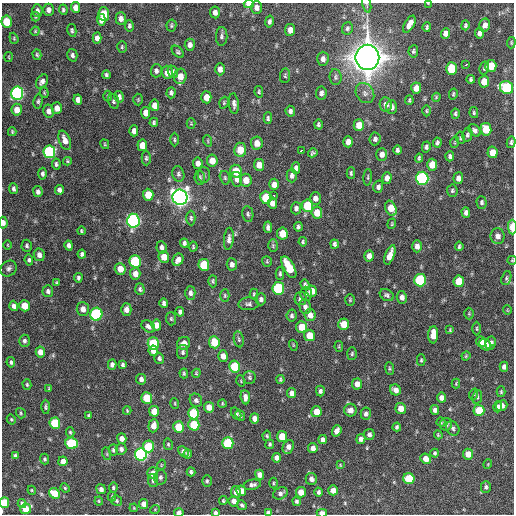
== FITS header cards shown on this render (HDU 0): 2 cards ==
NAXIS1  =                  512 / Axis length
NAXIS2  =                  512 / Axis length

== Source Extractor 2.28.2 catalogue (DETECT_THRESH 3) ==
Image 512 x 512 px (HDU 0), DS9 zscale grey, 1 PNG px = 1 image px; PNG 516 x 516 px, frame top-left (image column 1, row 512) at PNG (2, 3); each listed source drawn as its Kron ellipse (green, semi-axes under 4 px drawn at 4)
Background 1050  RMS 33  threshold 100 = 3 sigma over >= 5 px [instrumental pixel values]
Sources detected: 384; all 384 listed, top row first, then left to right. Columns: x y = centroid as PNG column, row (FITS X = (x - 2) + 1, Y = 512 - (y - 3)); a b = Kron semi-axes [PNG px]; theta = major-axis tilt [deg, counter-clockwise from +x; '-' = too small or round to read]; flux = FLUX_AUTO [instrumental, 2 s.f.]
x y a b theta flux
428 3 3 2 - 1.2e+03
249 4 5 3 - 1.8e+04
367 4 9 3 -76 3.1e+03
75 7 5 4 - 1.6e+04
256 7 6 5 - 1.2e+04
37 10 6 5 - 6.9e+03
48 10 6 5 - 9.3e+03
63 10 5 4 - 3.3e+03
215 12 6 5 - 1.0e+04
104 14 7 5 -87 6.1e+04
35 16 5 3 - 2.6e+03
121 19 6 5 - 1.1e+04
101 20 6 4 -85 1.5e+04
7 22 6 5 - 6.4e+04
269 22 6 4 79 5.9e+03
409 24 9 5 61 1.6e+04
171 25 6 5 - 3.5e+03
465 25 5 4 - 4.1e+03
485 25 7 5 76 1.2e+04
129 26 6 4 -80 4.8e+03
427 27 4 3 - 3.1e+03
347 28 6 5 - 4.6e+03
72 30 6 4 -79 3.7e+03
290 30 6 5 - 1.5e+04
35 31 5 4 - 2.4e+03
445 33 5 4 - 1.3e+04
479 33 5 4 - 1.1e+04
222 36 9 5 89 5.9e+03
14 38 6 4 -71 2.6e+03
97 38 5 4 - 1.2e+04
511 43 6 3 85 2.3e+03
190 45 6 5 - 9.1e+03
122 47 6 4 87 3.1e+03
413 51 6 5 - 4.2e+03
178 52 7 4 -45 3.8e+03
37 55 5 4 - 3.0e+03
72 55 6 5 - 5.3e+03
9 57 5 3 - 1.9e+03
367 57 12 12 - 3.6e+06
323 59 7 5 89 9.8e+03
466 64 4 2 - 4.1e+03
491 66 6 5 - 5.0e+04
484 68 6 4 75 4.7e+03
220 69 6 4 -89 1.2e+04
451 69 6 5 - 6.5e+04
156 71 7 5 88 6.8e+03
167 72 6 5 - 2.2e+04
173 72 6 5 - 5.2e+03
106 75 4 3 - 4.1e+03
180 76 7 6 - 2.2e+04
285 76 7 5 83 3.9e+03
335 77 8 6 -83 5.2e+03
471 79 4 3 - 3.7e+03
42 81 8 5 56 8.6e+03
484 82 6 5 - 2.9e+04
416 88 5 5 - 1.9e+04
507 88 7 6 - 1.8e+05
259 92 6 4 -79 3.1e+03
17 93 6 6 - 5.1e+05
44 93 5 4 - 2.3e+03
171 93 5 4 - 5.5e+03
321 93 7 5 84 7.4e+03
365 93 11 8 -54 1.1e+04
453 94 5 3 - 2.9e+03
107 96 5 3 - 2.3e+03
119 97 6 4 -79 8.5e+03
206 97 6 5 - 2.4e+04
436 97 4 3 - 2.6e+03
78 100 5 4 - 1.2e+04
138 100 6 4 -89 2.8e+03
409 100 5 3 - 2.7e+03
38 101 7 4 83 4.2e+03
113 101 7 5 -74 5.0e+03
224 103 6 4 72 2.9e+03
234 104 10 5 -84 7.7e+03
386 104 7 6 - 1.1e+04
154 105 5 5 - 1.8e+04
391 107 7 5 87 9.7e+03
57 108 6 5 - 1.7e+04
17 110 6 5 - 2.3e+04
48 111 6 5 - 1.1e+04
290 111 5 4 - 6.4e+03
427 111 6 3 90 2.4e+03
146 113 6 4 -83 1.7e+04
474 113 5 4 - 3.5e+03
455 114 5 4 - 3.7e+03
268 118 6 4 88 4.3e+03
154 122 4 4 - 3.9e+03
191 123 5 4 - 2.2e+03
318 124 5 4 - 3.9e+03
359 125 6 5 - 3.3e+04
486 129 6 5 - 5.6e+04
475 130 7 5 -46 6.4e+03
134 131 5 4 - 9.8e+03
12 132 4 3 - 2.7e+03
467 135 7 5 78 5.4e+03
460 138 6 3 -83 2.5e+03
375 139 6 5 - 6.4e+03
65 140 10 5 -70 1.7e+04
174 140 7 3 -89 3.0e+03
208 141 6 3 -72 2.2e+03
348 142 5 5 - 1.4e+04
455 142 5 3 - 2.2e+03
511 142 6 4 78 4.3e+03
257 143 6 6 - 2.0e+04
437 143 5 4 - 4.9e+03
105 144 5 3 - 2.4e+03
142 145 6 5 - 2.8e+04
426 147 5 4 - 5.9e+03
240 150 7 6 - 4.1e+04
301 150 4 3 - 8.9e+03
397 150 5 4 - 5.3e+03
49 152 6 6 - 2.9e+05
492 152 6 5 - 2.6e+04
313 153 5 4 - 3.9e+03
382 154 6 5 - 1.2e+04
450 156 5 4 - 5.3e+03
146 158 7 4 89 3.9e+03
419 158 4 3 - 3.2e+03
67 161 4 4 - 2.4e+03
212 161 6 5 - 2.3e+04
198 163 6 5 - 1.3e+04
56 164 5 4 - 4.4e+03
259 165 6 5 - 2.0e+04
432 165 6 5 - 3.3e+04
296 168 5 4 - 1.0e+04
236 171 6 5 - 4.8e+04
351 173 5 3 - 3.8e+03
42 174 6 4 -88 5.1e+03
178 174 8 6 -75 5.5e+03
204 175 8 6 89 4.8e+03
292 176 7 5 89 7.2e+03
368 177 8 3 85 2.8e+03
200 178 7 5 -82 4.2e+03
225 178 7 5 -75 3.5e+03
387 178 6 4 87 1.2e+04
422 178 6 6 - 4.4e+05
458 178 6 5 - 1.1e+04
237 179 7 5 -81 1.1e+04
246 180 6 5 - 2.4e+04
274 184 5 5 - 1.3e+04
378 187 6 5 - 6.9e+03
13 189 5 4 - 5.4e+03
59 190 5 4 - 8.4e+03
452 191 6 5 - 4.2e+03
38 192 5 4 - 7.0e+03
148 195 6 5 - 3.7e+04
274 195 3 2 - 2.7e+03
180 197 8 7 - 1.5e+06
266 198 6 5 - 7.9e+04
315 198 6 5 - 1.1e+04
482 202 6 5 - 4.8e+03
272 203 6 4 -81 1.1e+04
308 206 6 5 - 1.0e+05
296 208 6 5 - 7.0e+03
391 208 8 5 -67 3.6e+04
466 212 5 4 - 7.1e+03
317 213 6 5 - 3.3e+04
248 214 8 5 -80 4.8e+03
191 218 7 4 -89 4.1e+03
133 221 7 6 - 6.1e+05
3 223 6 4 -84 1.1e+04
392 224 5 4 - 2.8e+03
268 227 6 4 -87 6.8e+03
298 227 5 3 - 4.5e+03
512 227 7 3 -89 3.3e+04
81 231 4 3 - 2.8e+03
282 234 6 5 - 4.0e+04
498 236 8 7 - 1.2e+04
229 239 11 5 84 8.1e+03
303 242 4 4 - 3.2e+03
184 243 4 4 - 5.5e+03
335 244 5 3 - 5.2e+03
8 245 4 3 - 1.8e+03
69 245 5 4 - 8.2e+03
27 246 6 5 - 4.4e+03
273 246 6 5 - 3.1e+03
417 246 6 5 - 1.1e+04
459 246 4 3 - 3.3e+03
162 247 6 5 - 7.4e+03
193 247 5 3 - 2.8e+03
82 254 4 4 - 5.1e+03
39 255 6 5 - 1.2e+04
390 255 10 4 69 2.0e+04
369 256 5 4 - 1.4e+04
164 257 6 5 - 2.6e+04
29 260 6 4 -84 4.3e+03
178 260 6 5 - 1.2e+04
512 260 4 4 - 2.3e+03
135 261 6 5 - 1.6e+05
267 261 5 4 - 2.6e+03
232 264 6 5 - 8.6e+03
204 265 6 5 - 7.8e+04
289 267 12 5 -62 6.9e+04
9 268 9 7 39 7.6e+03
120 269 6 5 - 2.6e+04
135 274 6 5 - 1.6e+04
280 274 6 3 90 4.1e+03
78 278 4 3 - 5.2e+03
506 278 7 4 70 4.2e+03
420 280 6 6 - 2.0e+05
213 281 6 4 -90 3.8e+03
459 281 6 5 - 5.0e+04
57 283 4 3 - 3.1e+03
305 285 5 4 - 5.3e+03
278 288 6 6 - 2.0e+05
140 289 6 4 -86 4.7e+03
48 291 6 5 - 6.2e+03
312 291 5 5 - 2.2e+04
190 293 7 5 -89 7.9e+03
254 294 5 4 - 3.2e+03
306 294 7 5 -89 7.9e+03
225 295 6 4 -90 3.1e+03
387 295 7 5 -32 5.1e+03
402 297 6 5 - 9.5e+03
301 298 7 6 - 7.5e+03
261 299 6 5 - 6.2e+03
350 300 6 4 90 3.0e+03
164 303 5 4 - 5.6e+03
249 304 10 6 2 6.8e+03
14 306 5 4 - 9.0e+03
25 306 5 5 - 3.4e+04
305 307 7 5 -78 8.2e+03
83 309 7 6 - 1.4e+04
126 309 6 5 - 1.3e+04
507 310 5 3 - 1.5e+03
180 312 5 4 - 5.7e+03
96 314 6 6 - 3.1e+05
469 314 6 5 - 2.9e+03
310 315 6 5 - 1.3e+04
292 316 6 5 - 4.9e+03
171 319 6 5 - 3.6e+03
344 324 6 5 - 3.5e+04
156 325 5 4 - 2.0e+04
148 326 7 5 -37 7.5e+03
302 327 6 5 - 4.0e+04
477 328 7 3 -90 2.6e+03
450 330 4 3 - 2.3e+03
309 335 6 5 - 3.7e+04
433 335 8 5 87 2.9e+04
239 339 8 5 -80 4.1e+03
24 341 6 5 - 5.7e+03
214 342 6 5 - 5.5e+04
481 342 5 4 - 1.7e+04
153 343 6 5 - 1.1e+05
184 343 7 6 - 1.5e+04
491 343 6 5 - 8.9e+03
293 345 5 3 - 2.0e+03
485 345 6 5 - 2.5e+04
339 347 5 4 - 2.7e+03
153 351 5 4 - 1.9e+04
40 352 5 4 - 2.0e+04
183 352 7 5 80 5.1e+03
352 354 6 4 86 3.8e+03
223 356 6 5 - 1.5e+04
466 356 4 3 - 2.6e+03
159 358 5 5 - 4.9e+03
421 360 6 4 88 3.0e+03
11 362 5 4 - 4.5e+03
112 365 5 4 - 7.5e+03
123 365 4 3 - 4.6e+03
234 366 6 5 - 8.9e+04
504 367 5 4 - 8.4e+03
390 369 6 4 -83 3.1e+03
184 373 5 3 - 2.9e+03
196 373 4 4 - 2.5e+03
249 377 6 6 - 4.2e+03
141 379 5 5 - 7.8e+03
280 379 4 2 - 2.8e+03
241 381 6 3 -72 2.0e+03
357 384 5 5 - 1.6e+04
456 384 5 4 - 2.3e+03
27 385 5 4 - 2.9e+03
49 388 4 2 - 2.1e+03
395 390 6 5 - 1.3e+04
320 391 5 4 - 5.5e+03
501 392 5 4 - 2.7e+03
292 393 5 4 - 1.1e+04
474 394 6 3 72 2.4e+03
245 397 7 4 -82 9.9e+03
477 397 7 5 81 4.7e+03
147 398 6 5 - 7.5e+04
441 398 5 4 - 1.1e+04
196 400 7 6 - 6.7e+03
175 403 5 3 - 2.3e+03
222 404 4 3 - 2.2e+03
502 406 6 5 - 1.2e+04
46 407 7 4 -88 4.0e+03
209 407 5 5 - 2.1e+04
498 407 5 4 - 5.8e+03
401 408 5 5 - 1.9e+04
350 410 6 6 - 1.3e+04
435 410 5 4 - 8.3e+03
479 410 5 5 - 5.5e+04
127 411 4 3 - 2.2e+03
154 411 5 5 - 3.1e+04
316 412 5 5 - 2.7e+04
21 413 5 4 - 3.0e+03
194 413 6 5 - 1.4e+05
236 414 6 4 -56 5.1e+03
366 414 6 5 - 6.6e+03
89 415 3 3 - 2.8e+03
240 416 5 4 - 4.2e+03
255 418 5 4 - 1.4e+04
11 419 5 4 - 2.5e+03
441 422 4 4 - 2.7e+03
55 423 6 5 - 1.2e+05
446 424 6 6 - 6.8e+03
194 425 6 5 - 8.9e+04
153 426 6 5 - 1.7e+04
179 427 6 5 - 5.4e+04
397 427 4 3 - 4.2e+03
453 428 7 6 - 5.6e+03
337 431 6 4 70 1.4e+04
70 432 5 4 - 2.8e+03
369 434 5 5 - 6.2e+03
438 435 4 3 - 2.4e+03
267 436 5 4 - 2.7e+03
282 436 5 5 - 4.1e+04
122 439 5 4 - 1.4e+04
323 439 4 4 - 7.6e+03
361 439 5 4 - 8.9e+03
71 443 6 5 - 1.5e+05
228 443 6 5 - 1.5e+05
168 444 6 4 -76 3.0e+03
270 444 5 4 - 3.7e+03
148 446 6 5 - 8.4e+04
288 447 7 5 68 1.1e+04
313 448 5 4 - 1.1e+04
121 449 6 5 - 7.5e+03
113 450 6 4 -77 4.7e+03
183 451 6 4 -41 8.4e+03
435 453 4 4 - 3.6e+03
107 454 6 4 -72 2.3e+03
141 454 6 6 - 5.7e+05
188 454 4 4 - 4.8e+03
468 454 5 5 - 2.5e+04
15 455 4 4 - 4.3e+03
277 458 5 4 - 1.1e+04
45 459 5 4 - 3.7e+03
426 459 5 5 - 1.8e+04
63 461 5 4 - 1.6e+04
488 464 5 3 - 1.8e+03
161 465 5 3 - 2.0e+03
340 465 4 4 - 2.0e+03
191 472 4 3 - 5.4e+03
153 473 6 5 - 2.1e+04
259 475 5 4 - 1.0e+04
160 477 7 6 - 5.4e+03
311 479 6 5 - 9.1e+03
409 479 5 5 - 7.8e+04
153 481 6 5 - 4.4e+03
207 481 5 5 - 3.6e+03
273 483 5 3 - 2.5e+03
252 485 9 5 10 7.5e+03
486 487 6 5 - 4.7e+03
65 488 5 4 - 2.4e+03
113 488 5 4 - 3.7e+03
101 489 5 4 - 8.3e+03
32 490 4 4 - 2.1e+03
333 490 5 5 - 2.0e+04
241 491 5 5 - 1.7e+04
236 492 6 5 - 1.1e+04
301 492 5 5 - 2.5e+04
319 492 4 4 - 5.3e+03
55 493 6 5 - 4.4e+04
280 493 8 5 25 7.7e+03
112 497 4 4 - 2.3e+03
99 501 4 4 - 2.3e+03
117 501 6 5 - 3.5e+03
223 501 4 3 - 2.9e+03
234 501 5 5 - 1.2e+04
297 501 5 4 - 4.4e+03
4 503 5 4 - 4.6e+04
22 503 4 3 - 4.3e+03
144 504 5 4 - 1.8e+04
242 505 5 4 - 4.3e+03
134 508 4 3 - 1.9e+03
25 509 5 5 - 3.8e+04
155 509 5 3 - 1.9e+03
179 513 5 4 - 1.1e+04
215 513 4 4 - 4.9e+03
268 513 4 4 - 6.5e+03
322 513 5 3 - 1.8e+04
At the frame edge (FLAGS 8, measured only in part): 11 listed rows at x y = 428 3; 249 4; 367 4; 3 223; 512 227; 512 260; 4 503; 179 513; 215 513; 268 513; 322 513